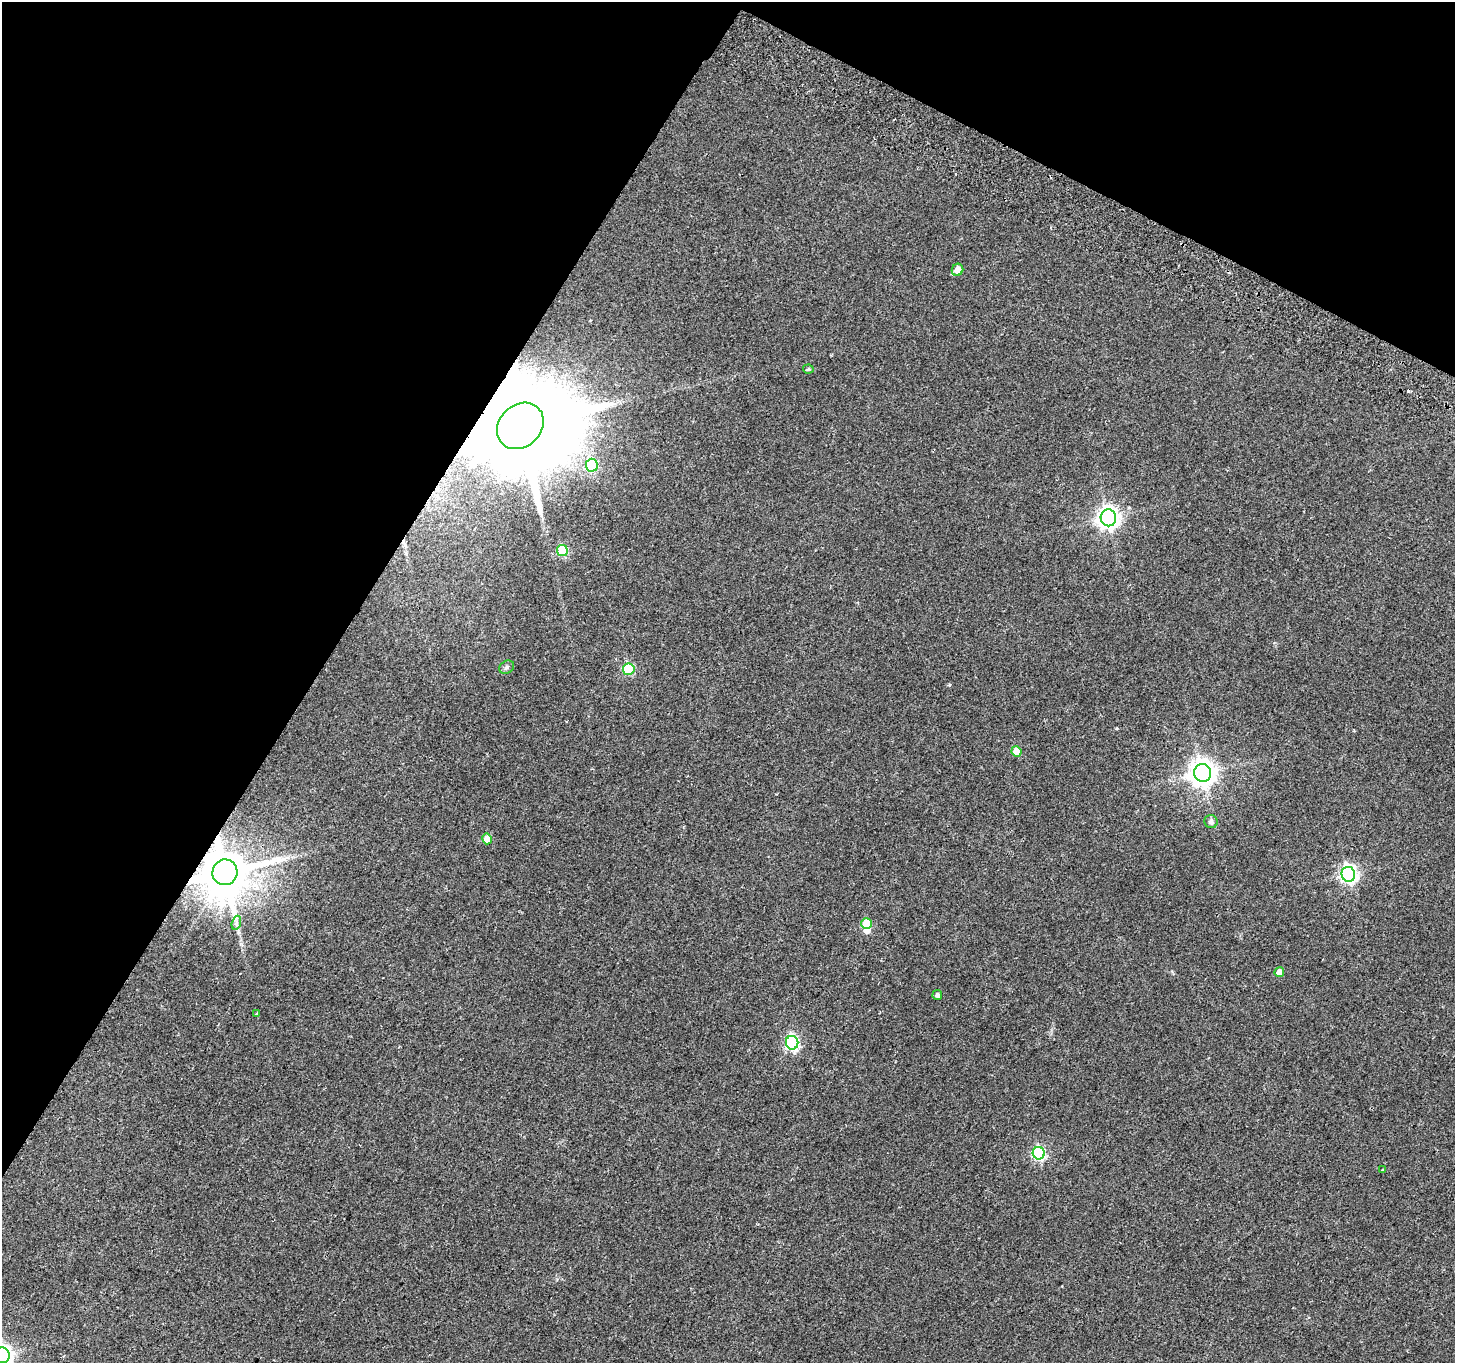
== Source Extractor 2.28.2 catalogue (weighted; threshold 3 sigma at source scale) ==
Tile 2 of 4 x 4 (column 2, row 1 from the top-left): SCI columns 1485-2937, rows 4331-5691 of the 5882 x 6004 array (HDU 1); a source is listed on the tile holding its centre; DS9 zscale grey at full resolution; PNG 1457 x 1365 px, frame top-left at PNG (2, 2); each listed source drawn as its Kron ellipse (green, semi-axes under 4 px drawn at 4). Shown black and unused: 29% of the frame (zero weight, under 2 of 3 exposures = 3% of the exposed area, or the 3 px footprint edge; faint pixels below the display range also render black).
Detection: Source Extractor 2.28.2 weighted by HDU 2 'WHT'; one run over the whole footprint, this tile lists its part. Background 0.0514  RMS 0.0053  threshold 0.0239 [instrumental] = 3 sigma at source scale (4.5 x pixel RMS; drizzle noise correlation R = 1.50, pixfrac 1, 0.0396/0.0396 arcsec/px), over >= 5 px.
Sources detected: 25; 1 inside a brighter object's white glare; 1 cosmic-ray / hot-pixel residue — neither listed nor drawn; the other 23 listed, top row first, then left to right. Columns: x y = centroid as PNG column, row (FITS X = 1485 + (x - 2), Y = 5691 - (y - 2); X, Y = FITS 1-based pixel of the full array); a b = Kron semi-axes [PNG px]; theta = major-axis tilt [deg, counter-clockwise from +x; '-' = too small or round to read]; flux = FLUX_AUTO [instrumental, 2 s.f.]
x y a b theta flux
957 270 6 5 - 5.8
808 369 5 4 - 0.77
520 426 25 21 44 14000
592 465 6 6 - 28
1108 518 8 7 - 360
562 551 5 5 - 29
507 667 8 6 34 1.2
629 669 6 6 - 30
1016 752 5 5 - 9.6
1203 773 9 8 - 580
1211 822 7 6 - 2
487 839 5 5 - 7.9
225 872 13 12 - 2800
1348 874 7 7 - 170
236 923 7 4 72 1.3
866 923 5 5 - 13
1279 972 5 5 - 5.4
937 995 5 5 - 1.3
256 1014 4 2 - 0.58
792 1043 7 6 - 95
1039 1153 6 6 - 79
1383 1170 3 3 - 2.5
2 1355 8 7 - 280
Overlapping masked pixels (flux is a lower limit): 2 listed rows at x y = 520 426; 225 872
Isophote crosses this tile's border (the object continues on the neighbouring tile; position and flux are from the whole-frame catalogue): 1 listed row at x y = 2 1355
Unlisted compact peaks at least as high as the median listed source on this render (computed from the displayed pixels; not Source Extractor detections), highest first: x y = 1116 728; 949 684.